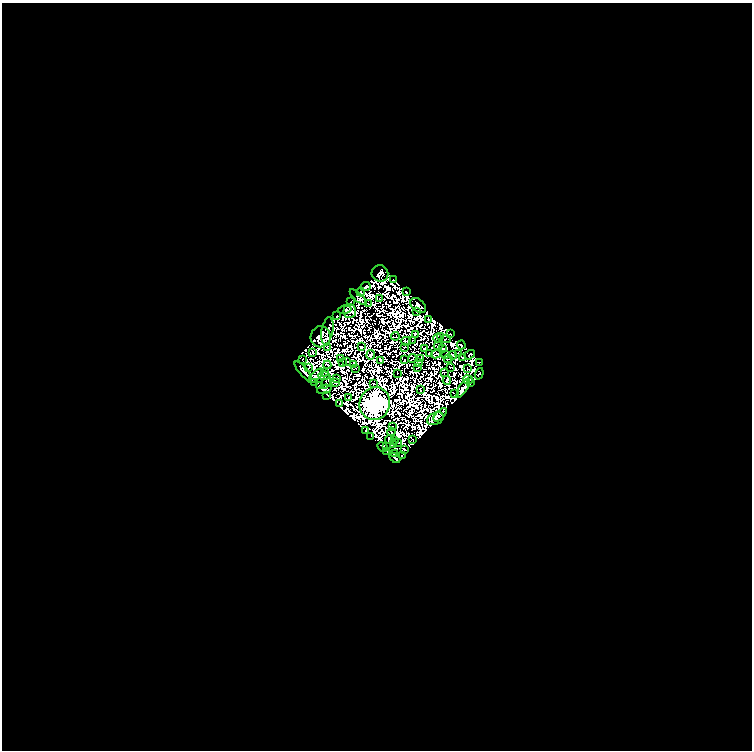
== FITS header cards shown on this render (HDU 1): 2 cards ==
NAXIS1  =                  750
NAXIS2  =                  748

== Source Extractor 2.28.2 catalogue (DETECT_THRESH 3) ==
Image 750 x 748 px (HDU 1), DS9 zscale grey, 1 PNG px = 1 image px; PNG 754 x 752 px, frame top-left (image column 1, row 748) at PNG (2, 3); each listed source drawn as its Kron ellipse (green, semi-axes under 4 px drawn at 4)
Background 0.00457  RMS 1.6e-06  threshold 4.89e-06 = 3 sigma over >= 5 px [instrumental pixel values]
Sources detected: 237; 136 with non-positive FLUX_AUTO (blend fragments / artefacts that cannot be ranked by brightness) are neither listed nor drawn; the other 101 listed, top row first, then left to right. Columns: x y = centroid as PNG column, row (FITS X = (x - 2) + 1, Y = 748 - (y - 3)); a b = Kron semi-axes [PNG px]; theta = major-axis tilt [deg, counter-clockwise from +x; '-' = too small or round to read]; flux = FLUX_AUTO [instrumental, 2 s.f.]
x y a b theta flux
380 273 8 8 - 0.68
394 280 3 2 - 0.047
366 286 5 3 - 1
361 292 4 2 - 0.37
406 292 3 2 - 0.13
358 297 10 3 -42 1.2
379 299 2 2 - 0.21
350 302 3 2 - 0.072
368 304 3 2 - 0.017
418 305 9 6 -42 0.57
345 310 7 3 12 1.3
350 311 7 6 - 0.93
416 311 2 2 - 0.39
337 316 3 2 - 1.1
428 319 3 2 - 0.01
327 331 14 6 80 0.13
415 334 3 2 - 0.3
451 334 3 2 - 0.048
395 336 4 2 - 0.07
321 337 10 10 - 0.74
441 337 2 2 - 0.26
437 338 4 2 - 0.34
446 339 5 2 - 0.18
406 341 5 3 - 0.37
413 341 2 2 - 0.51
461 345 4 2 - 1.1
438 346 4 2 - 0.29
361 347 3 2 - 0.81
405 347 2 2 - 0.12
327 348 3 2 - 0.34
443 348 2 2 - 0.23
424 349 2 2 - 0.15
313 352 3 2 - 0.33
429 353 2 2 - 0.41
458 353 4 2 - 0.091
436 354 5 2 - 0.16
371 355 4 2 - 0.22
446 355 3 2 - 0.35
453 355 4 2 - 0.026
470 355 6 2 36 0.28
462 357 3 2 - 0.47
341 358 3 2 - 0.25
412 358 4 2 - 0.14
421 358 2 2 - 0.14
448 359 4 2 - 0.03
302 360 3 2 - 0.45
380 360 4 3 - 1.4
404 360 2 2 - 0.44
346 362 3 2 - 0.33
418 362 4 3 - 0.24
480 362 3 2 - 0.24
343 363 2 2 - 0.22
353 364 3 2 - 0.28
327 365 4 2 - 0.26
418 367 2 2 - 0.1
451 367 3 2 - 0.37
308 368 3 2 - 0.3
355 368 3 2 - 0.16
467 369 2 2 - 0.37
303 371 12 3 -49 3
325 372 2 2 - 0.2
397 373 2 2 - 0.3
444 373 2 2 - 0.15
479 374 6 3 71 1.6
316 376 9 3 43 2.3
324 376 6 2 1 0.033
337 378 3 2 - 0.27
447 380 4 3 - 1.5
468 380 5 2 - 0.12
315 382 3 2 - 0.65
326 382 7 2 71 0.7
335 382 3 2 - 0.024
471 383 4 2 - 0.4
373 384 3 2 - 0.27
320 386 3 2 - 0.54
463 388 10 4 60 0.35
324 389 7 4 15 2.1
420 390 3 2 - 0.29
454 394 4 2 - 0.5
327 395 3 2 - 0.23
349 397 2 2 - 0.29
340 404 3 2 - 0.33
375 404 17 15 72 1400
440 415 8 3 47 3.8
435 419 9 6 24 3.2
393 427 2 2 - 0.41
366 431 4 3 - 3.5
391 432 4 2 - 0.12
371 437 2 2 - 0.39
412 439 2 2 - 0.27
389 440 4 3 - 0.38
395 440 3 2 - 0.34
398 443 4 2 - 0.26
393 445 3 2 - 0.25
383 447 5 3 - 0.71
386 447 2 2 - 0.18
404 449 3 2 - 0.24
387 452 3 2 - 0.63
394 454 2 2 - 0.69
402 456 2 2 - 0.45
395 458 6 3 -41 0.32
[136 non-positive-flux detections neither listed nor drawn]